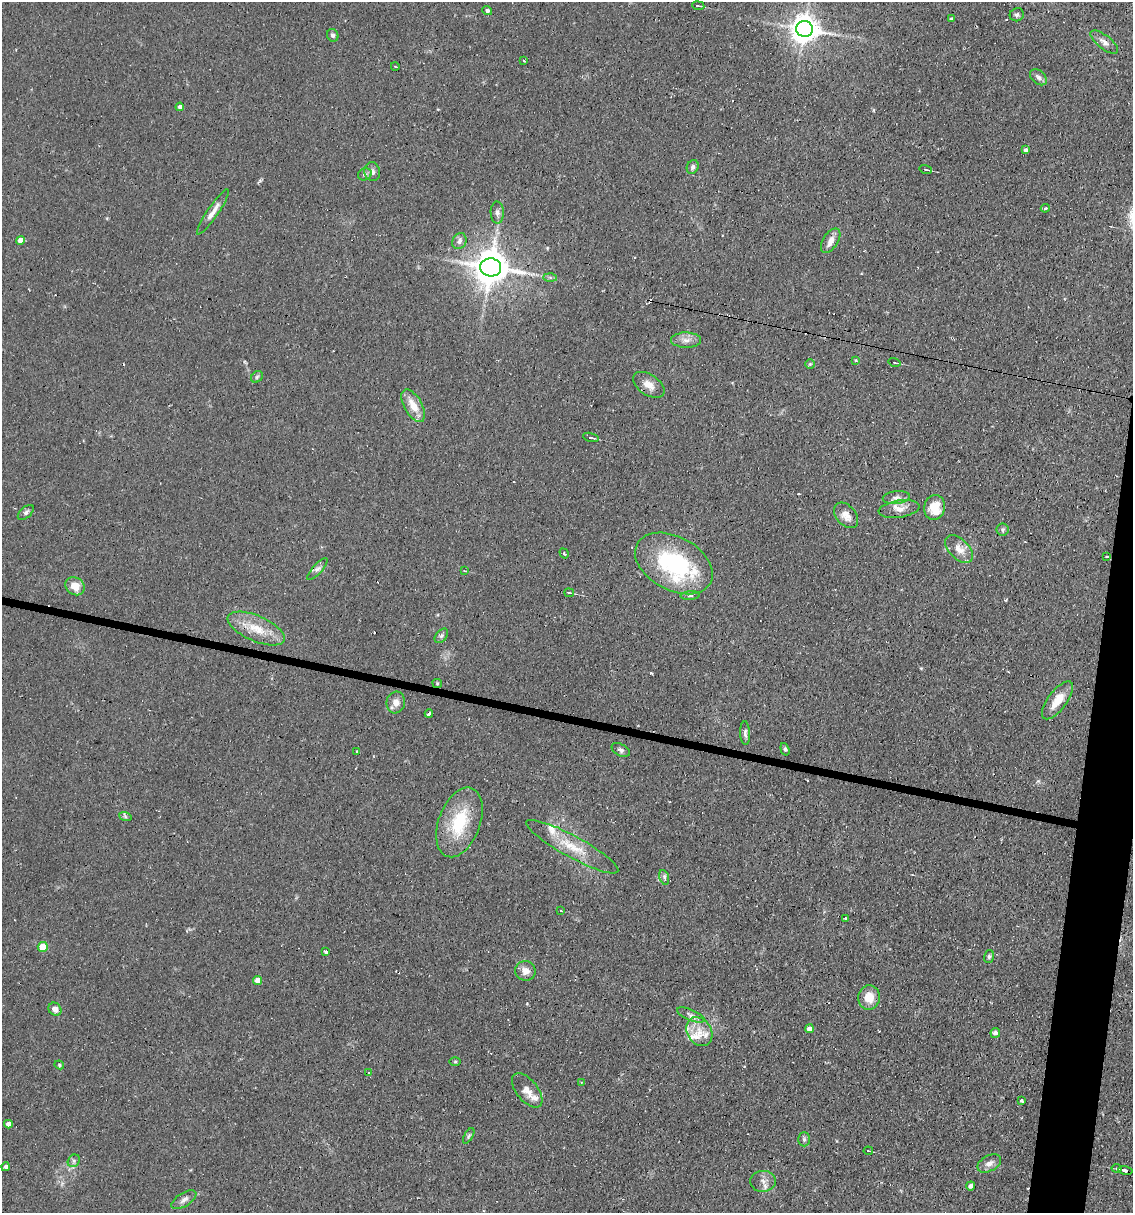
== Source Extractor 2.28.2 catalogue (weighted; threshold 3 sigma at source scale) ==
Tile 6 of 4 x 4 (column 2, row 2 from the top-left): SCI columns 1365-2495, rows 2425-3635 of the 4873 x 4847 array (HDU 1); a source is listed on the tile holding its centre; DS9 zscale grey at full resolution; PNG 1135 x 1215 px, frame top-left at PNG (2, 2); each listed source drawn as its Kron ellipse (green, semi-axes under 4 px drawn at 4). Shown black and unused: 3% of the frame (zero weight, under 2 of 3 exposures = <1% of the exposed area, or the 3 px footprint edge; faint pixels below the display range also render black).
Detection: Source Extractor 2.28.2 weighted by HDU 2 'WHT'; one run over the whole footprint, this tile lists its part. Background 0.082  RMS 0.0055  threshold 0.0245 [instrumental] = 3 sigma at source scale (4.5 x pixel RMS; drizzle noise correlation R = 1.50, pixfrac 1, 0.05/0.05 arcsec/px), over >= 5 px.
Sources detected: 114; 15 cosmic-ray / hot-pixel residue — neither listed nor drawn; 7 inside a brighter listed object's ellipse — not listed separately; the other 92 listed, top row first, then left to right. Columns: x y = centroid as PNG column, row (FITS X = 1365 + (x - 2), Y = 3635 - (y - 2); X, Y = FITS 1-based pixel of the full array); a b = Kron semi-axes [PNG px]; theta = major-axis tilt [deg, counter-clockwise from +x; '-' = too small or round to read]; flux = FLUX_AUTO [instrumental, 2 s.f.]
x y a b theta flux
698 6 6 2 -9 0.73
487 11 5 4 - 1.5
1017 15 7 6 - 1.3
951 19 3 3 - 0.74
804 29 8 8 - 720
333 35 6 5 - 1.3
1104 42 16 6 -38 3.1
524 61 3 3 - 0.59
395 66 4 2 - 0.36
1038 77 9 6 -43 1.9
180 107 4 4 - 1.6
1026 150 4 4 - 1.4
693 167 7 5 66 1.6
926 169 6 3 -14 0.97
372 172 9 8 - 2.4
365 174 7 6 - 1.4
1045 208 4 3 - 1.8
213 212 27 5 56 4.8
497 213 11 6 -88 2.1
20 240 4 4 - 4.5
459 241 8 7 - 2.3
831 241 14 7 57 3.8
491 267 10 9 - 1300
550 278 6 4 -1 0.92
686 340 15 7 0 3.5
856 360 4 3 - 0.68
894 362 6 3 -15 0.72
810 364 5 4 - 0.7
257 377 6 5 - 0.99
649 385 18 10 -34 5.5
413 406 18 9 -60 8.3
591 437 8 3 -17 1.2
896 497 14 6 6 2.5
935 507 12 10 79 11
899 509 20 8 8 4.8
26 512 9 5 41 1.5
846 515 14 10 -49 4.6
1002 530 6 6 - 1.2
959 549 17 10 -45 5.6
564 553 5 3 - 1
1107 557 3 2 - 0.63
674 563 42 27 -28 63
317 569 14 4 47 2
465 571 4 2 - 0.43
75 586 10 8 -39 7.5
569 593 5 2 - 0.59
690 596 9 4 4 1
256 629 31 12 -23 13
441 636 8 5 49 1.2
437 683 5 4 - 0.62
1057 700 22 9 53 8.7
396 703 11 9 81 4.1
429 714 4 3 - 1.9
745 733 12 5 -87 1.8
785 749 6 3 -73 0.95
621 750 10 6 -29 1.5
357 751 3 3 - 0.97
125 816 6 4 -19 0.93
459 822 36 20 70 28
572 847 52 10 -29 15
664 877 8 4 -73 1.6
561 911 3 2 - 0.36
845 919 3 2 - 0.87
43 947 5 5 - 11
326 952 3 3 - 4.7
989 956 6 5 - 1
525 971 10 10 - 4.1
258 980 4 4 - 5.3
869 997 12 10 85 8.4
55 1009 7 6 - 3.3
691 1015 14 5 -23 2.3
809 1029 4 4 - 2.9
699 1032 15 12 -57 7.9
995 1033 5 4 - 2.3
455 1062 5 3 - 0.65
59 1065 5 4 - 0.67
369 1073 3 2 - 0.79
581 1083 3 2 - 0.79
527 1090 20 10 -51 5.1
1021 1101 3 3 - 1.4
8 1124 4 4 - 2.5
469 1136 9 4 61 0.99
804 1139 7 6 - 1.2
868 1151 4 3 - 0.6
74 1161 6 5 - 1.3
989 1163 13 8 27 3.5
6 1167 4 4 - 1.4
1116 1168 5 3 - 0.78
1125 1170 7 3 -12 3.1
763 1181 13 10 4 3.5
971 1186 5 4 - 1.7
184 1200 14 6 33 2.8
Overlapping masked pixels (flux is a lower limit): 1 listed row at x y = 1125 1170